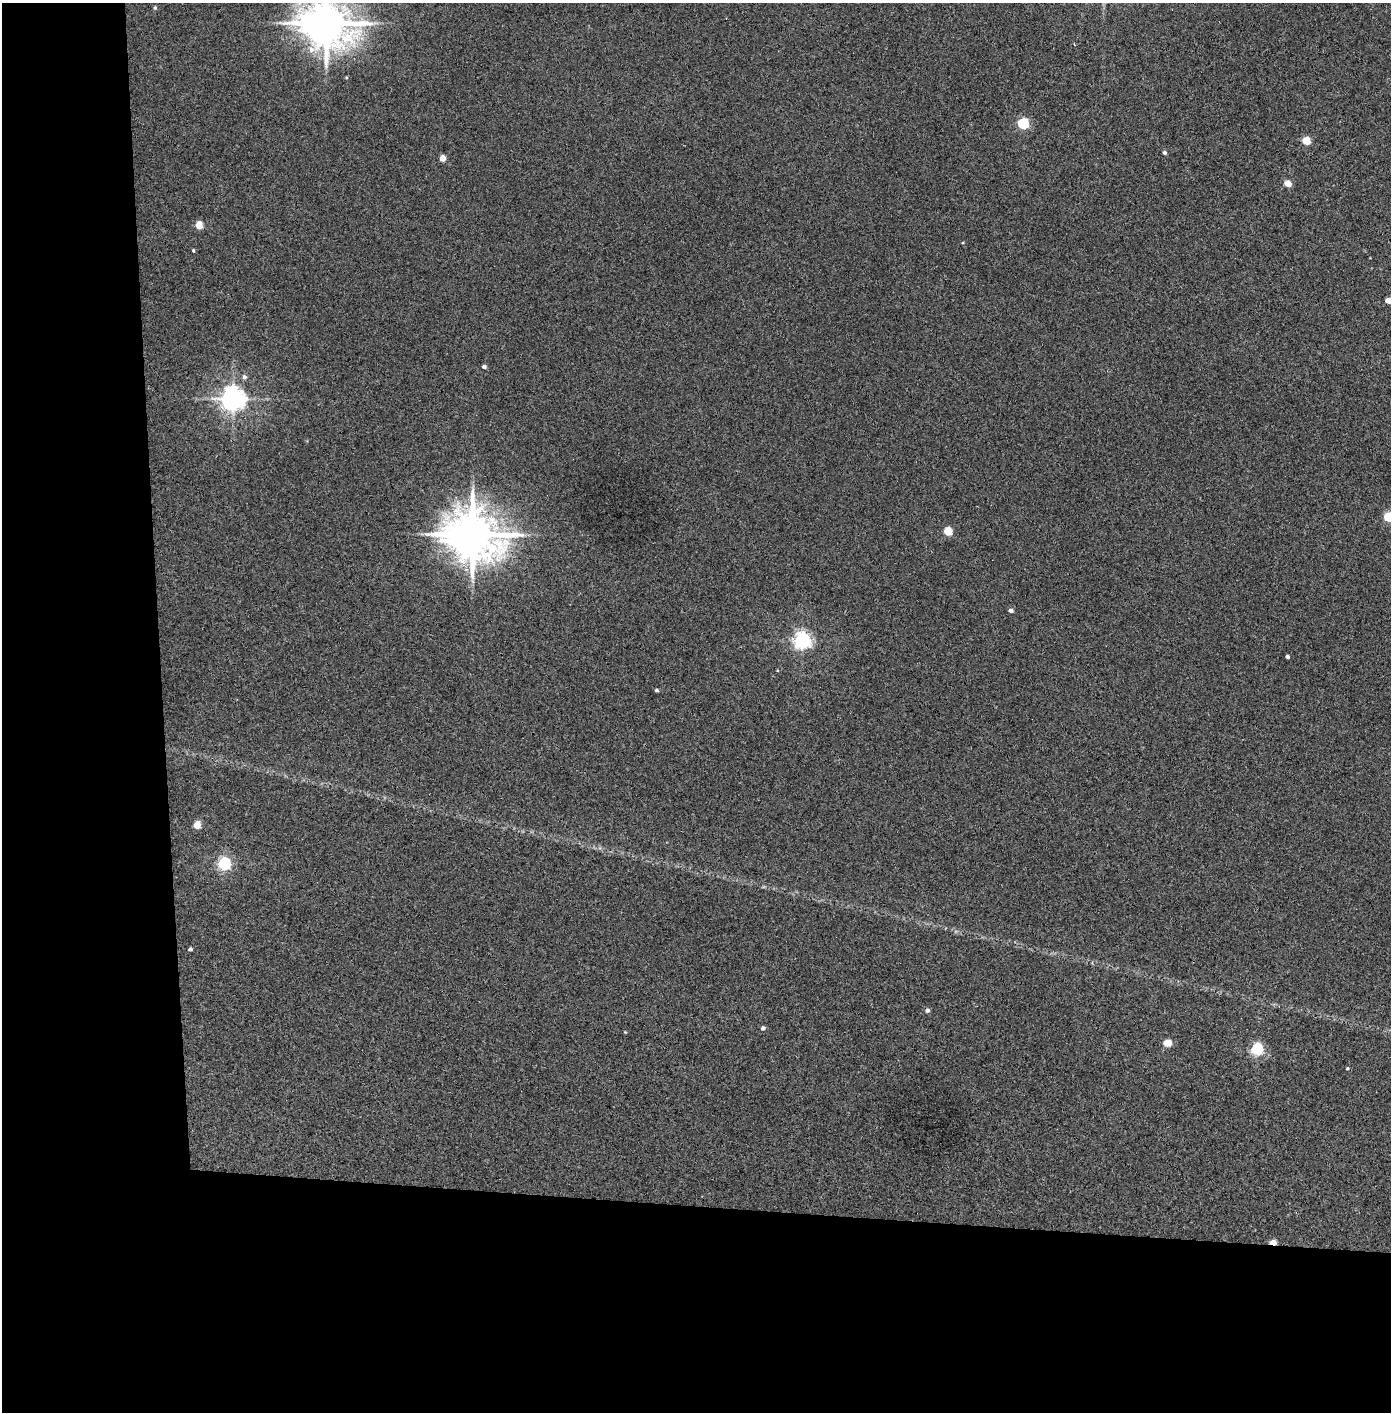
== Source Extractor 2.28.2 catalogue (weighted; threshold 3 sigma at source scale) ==
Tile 7 of 3 x 3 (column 1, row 3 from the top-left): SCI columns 80-1468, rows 4-1413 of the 4323 x 4241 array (HDU 1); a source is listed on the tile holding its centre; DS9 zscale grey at full resolution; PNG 1393 x 1414 px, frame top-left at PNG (2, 3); no overlay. Shown black and unused: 24% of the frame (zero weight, under 3 of 4 exposures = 6% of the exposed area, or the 3 px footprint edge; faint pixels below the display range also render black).
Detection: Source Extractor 2.28.2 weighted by HDU 2 'WHT'; one run over the whole footprint, this tile lists its part. Background 0.045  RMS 0.0057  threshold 0.0257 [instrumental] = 3 sigma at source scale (4.5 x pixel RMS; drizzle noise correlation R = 1.50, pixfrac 1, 0.05/0.05 arcsec/px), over >= 5 px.
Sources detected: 31; all 31 listed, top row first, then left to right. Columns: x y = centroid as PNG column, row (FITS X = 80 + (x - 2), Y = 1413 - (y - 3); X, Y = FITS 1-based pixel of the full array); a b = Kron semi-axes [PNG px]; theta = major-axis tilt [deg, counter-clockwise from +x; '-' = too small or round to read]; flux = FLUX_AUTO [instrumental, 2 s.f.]
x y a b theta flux
155 8 5 4 - 0.89
326 23 14 13 - 2500
1074 44 3 2 - 0.41
1023 123 5 5 - 58
1306 141 5 5 - 17
1164 152 4 4 - 1.3
443 158 5 4 - 6.8
1288 183 5 4 - 9.9
199 225 5 4 - 14
193 250 4 3 - 0.71
1388 300 5 4 - 6.4
484 367 4 4 - 1.9
244 377 6 6 - 1.8
233 399 8 7 - 540
1389 517 5 5 - 40
948 531 5 5 - 20
473 535 16 13 -19 2900
1011 610 5 4 - 2.1
802 640 6 6 - 210
1287 657 4 3 - 1.5
657 690 4 4 - 1
197 825 5 5 - 13
224 864 6 6 - 110
190 949 4 4 - 1.3
927 1010 5 5 - 1.7
763 1028 5 4 - 1.5
625 1032 4 3 - 0.5
1167 1043 5 4 - 14
1257 1049 6 5 - 87
1347 1068 4 3 - 0.65
1273 1242 5 4 - 7.7
Overlapping masked pixels (flux is a lower limit): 1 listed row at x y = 1273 1242
Isophote crosses this tile's border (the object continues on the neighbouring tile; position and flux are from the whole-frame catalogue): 3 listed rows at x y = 326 23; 1388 300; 1389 517